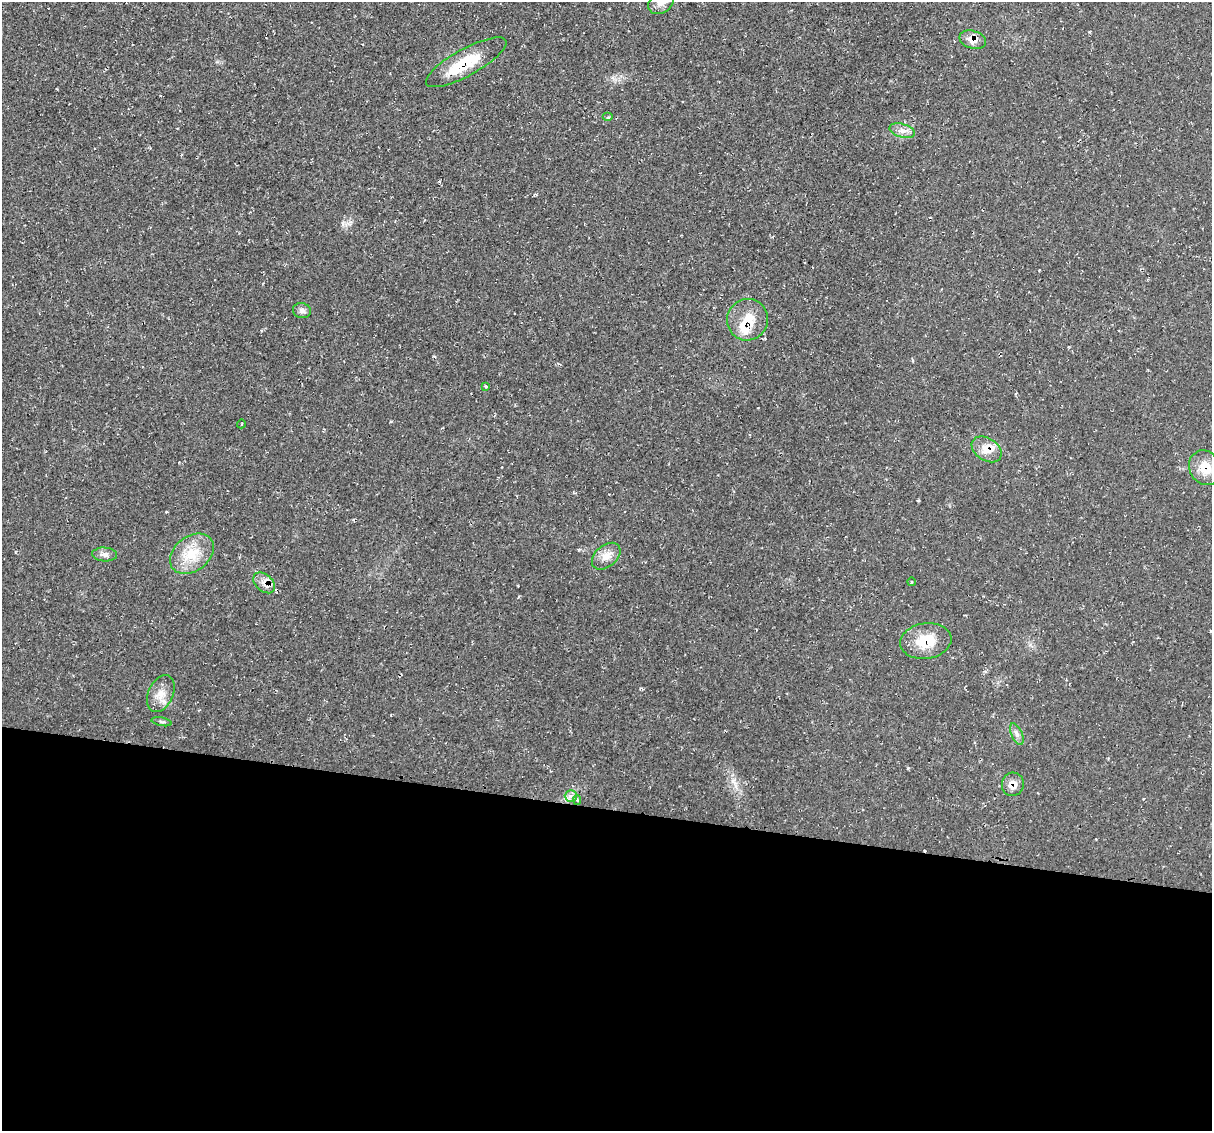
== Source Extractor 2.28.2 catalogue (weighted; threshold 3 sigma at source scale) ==
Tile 14 of 4 x 4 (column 2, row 4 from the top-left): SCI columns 1225-2434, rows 115-1243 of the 4856 x 4871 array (HDU 1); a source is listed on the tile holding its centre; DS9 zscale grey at full resolution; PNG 1214 x 1133 px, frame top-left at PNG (2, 2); each listed source drawn as its Kron ellipse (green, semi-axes under 4 px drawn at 4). Shown black and unused: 28% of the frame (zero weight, under 2 of 3 exposures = <1% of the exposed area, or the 3 px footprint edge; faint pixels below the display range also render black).
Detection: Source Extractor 2.28.2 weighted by HDU 2 'WHT'; one run over the whole footprint, this tile lists its part. Background 0.0207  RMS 0.0061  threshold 0.0275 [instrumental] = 3 sigma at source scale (4.5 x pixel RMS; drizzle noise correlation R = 1.50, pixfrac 1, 0.05/0.05 arcsec/px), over >= 5 px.
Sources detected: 26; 1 cosmic-ray / hot-pixel residue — neither listed nor drawn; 2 inside a brighter listed object's ellipse — not listed separately; the other 23 listed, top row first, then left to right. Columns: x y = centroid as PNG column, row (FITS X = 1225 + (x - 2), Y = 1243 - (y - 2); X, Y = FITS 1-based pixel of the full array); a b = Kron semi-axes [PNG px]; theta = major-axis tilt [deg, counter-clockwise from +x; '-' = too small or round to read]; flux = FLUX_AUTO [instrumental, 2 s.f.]
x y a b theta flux
661 2 14 10 40 4.9
973 40 13 9 -15 6.6
466 62 45 13 29 24
608 117 5 4 - 0.78
902 131 13 7 -15 3.6
302 311 9 7 -11 2.2
748 320 21 20 - 15
486 386 4 3 - 0.74
241 424 4 3 - 0.53
987 449 16 11 -34 7.4
1205 468 18 15 -61 12
105 554 12 7 -3 2.8
192 554 24 17 38 16
606 556 16 10 40 6.4
911 582 4 3 - 0.6
264 583 12 8 -41 4.5
926 641 26 17 8 17
161 694 19 12 66 7.6
162 722 10 3 -10 1
1017 734 11 5 -64 2.3
1013 784 12 11 - 5.5
571 796 6 6 - 1.9
577 800 5 4 - 1.1
Overlapping masked pixels (flux is a lower limit): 8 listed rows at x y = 973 40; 466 62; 748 320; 987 449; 1205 468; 264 583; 926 641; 1013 784
Isophote crosses this tile's border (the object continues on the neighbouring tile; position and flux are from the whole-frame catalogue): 1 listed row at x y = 661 2
Unlisted compact peaks at least as high as the median listed source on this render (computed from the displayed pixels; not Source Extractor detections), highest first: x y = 908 768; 735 783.